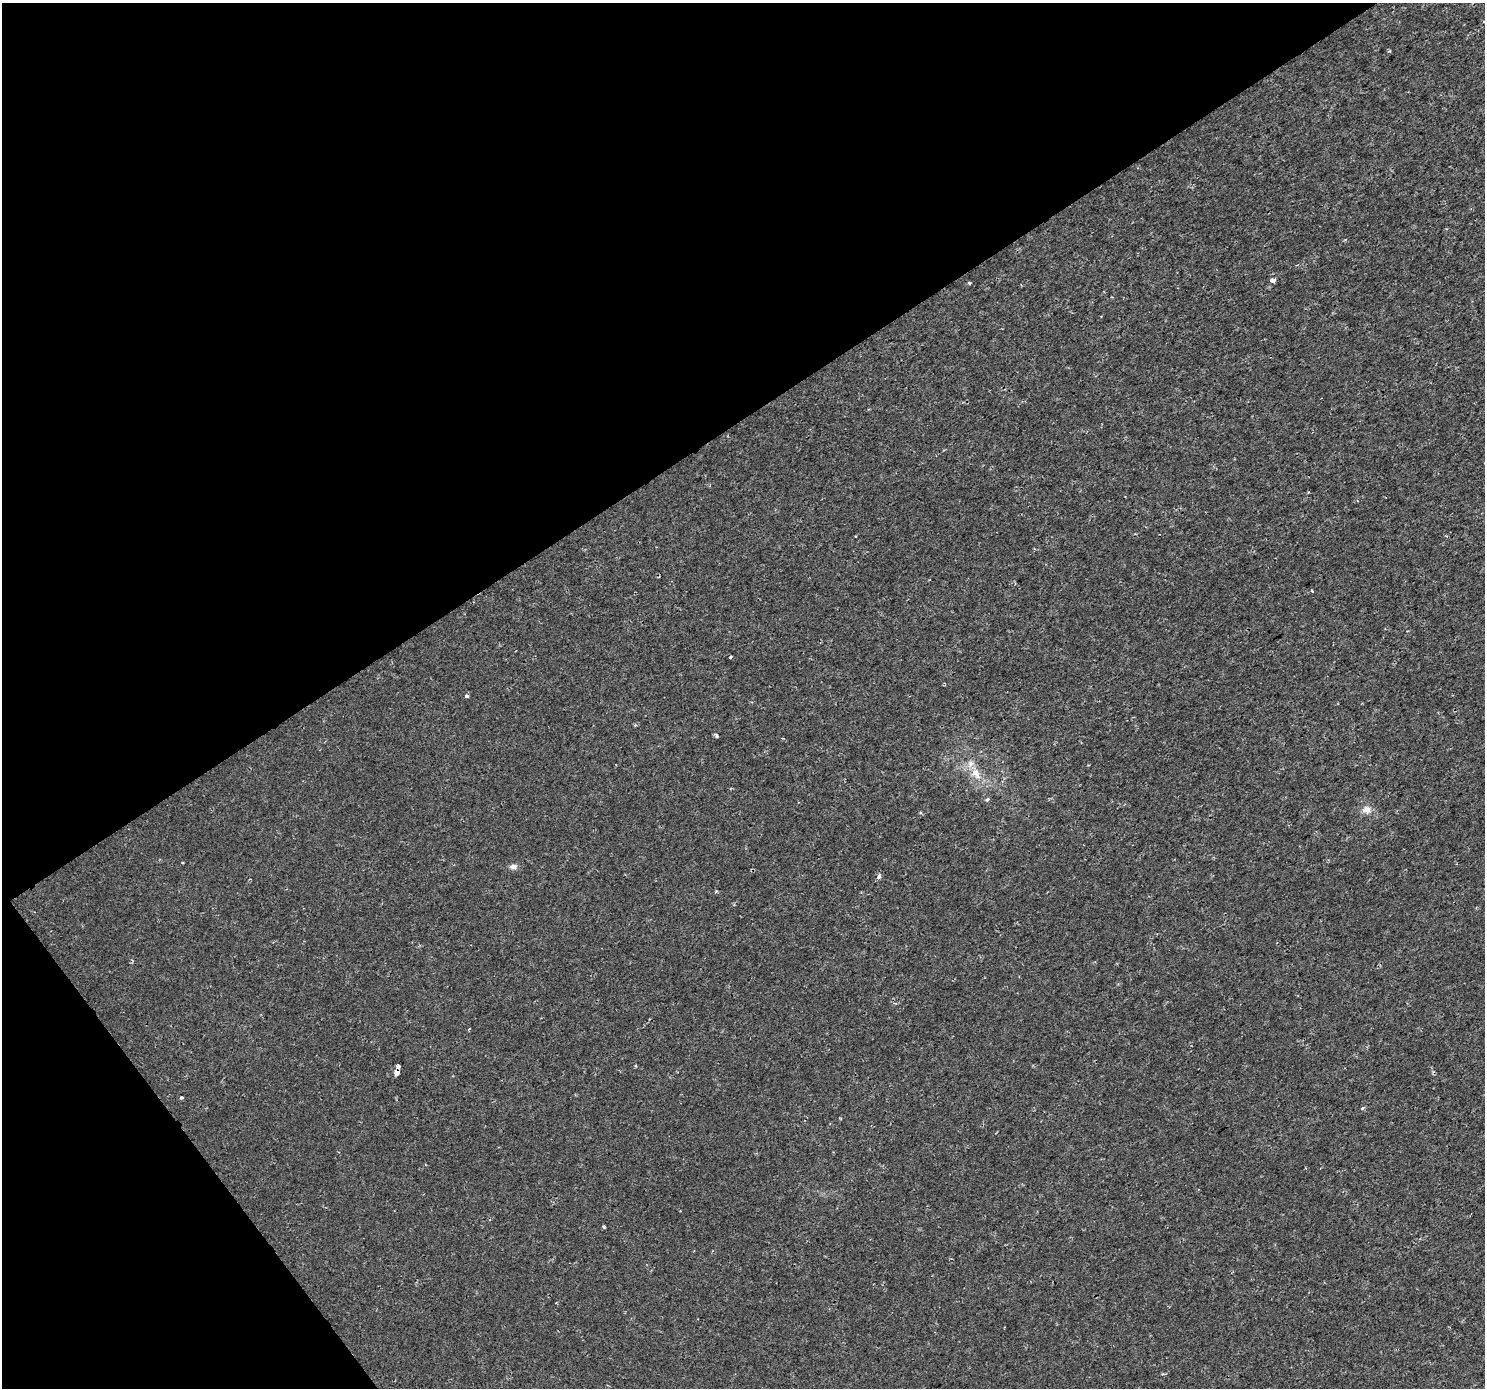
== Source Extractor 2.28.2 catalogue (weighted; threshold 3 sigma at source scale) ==
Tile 5 of 4 x 4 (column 1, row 2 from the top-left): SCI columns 5-1487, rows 2962-4347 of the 5937 x 5860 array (HDU 1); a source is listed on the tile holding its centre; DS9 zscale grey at full resolution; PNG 1487 x 1390 px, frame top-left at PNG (2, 3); no overlay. Shown black and unused: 35% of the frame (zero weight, under 2 of 3 exposures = <1% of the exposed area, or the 3 px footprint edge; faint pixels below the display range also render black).
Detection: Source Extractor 2.28.2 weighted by HDU 2 'WHT'; one run over the whole footprint, this tile lists its part. Background 4.83e-04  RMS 0.0015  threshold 0.00658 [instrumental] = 3 sigma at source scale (4.5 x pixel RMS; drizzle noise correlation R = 1.50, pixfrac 1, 0.0396/0.0396 arcsec/px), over >= 5 px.
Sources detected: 20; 1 inside a brighter listed object's ellipse — not listed separately; the other 19 listed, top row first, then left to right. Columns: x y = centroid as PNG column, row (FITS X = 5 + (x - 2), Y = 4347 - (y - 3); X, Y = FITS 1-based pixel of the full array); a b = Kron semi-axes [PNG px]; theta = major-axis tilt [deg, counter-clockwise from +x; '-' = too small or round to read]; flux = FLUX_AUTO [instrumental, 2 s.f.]
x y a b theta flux
1389 51 5 3 - 0.17
1272 280 4 4 - 1.4
969 283 3 3 - 0.23
1312 591 4 3 - 0.2
730 657 3 3 - 0.24
467 696 3 3 - 0.66
716 736 5 4 - 0.29
976 774 20 10 -60 2.1
987 799 5 3 - 0.3
1366 809 11 10 - 1.1
182 862 3 2 - 0.13
513 867 10 7 17 0.58
879 877 4 4 - 0.64
716 891 4 3 - 0.14
398 1067 4 3 - 0.47
397 1073 5 4 - 2.3
181 1098 3 3 - 0.41
1362 1108 5 3 - 0.25
604 1227 3 3 - 0.34
Overlapping masked pixels (flux is a lower limit): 1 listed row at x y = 397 1073